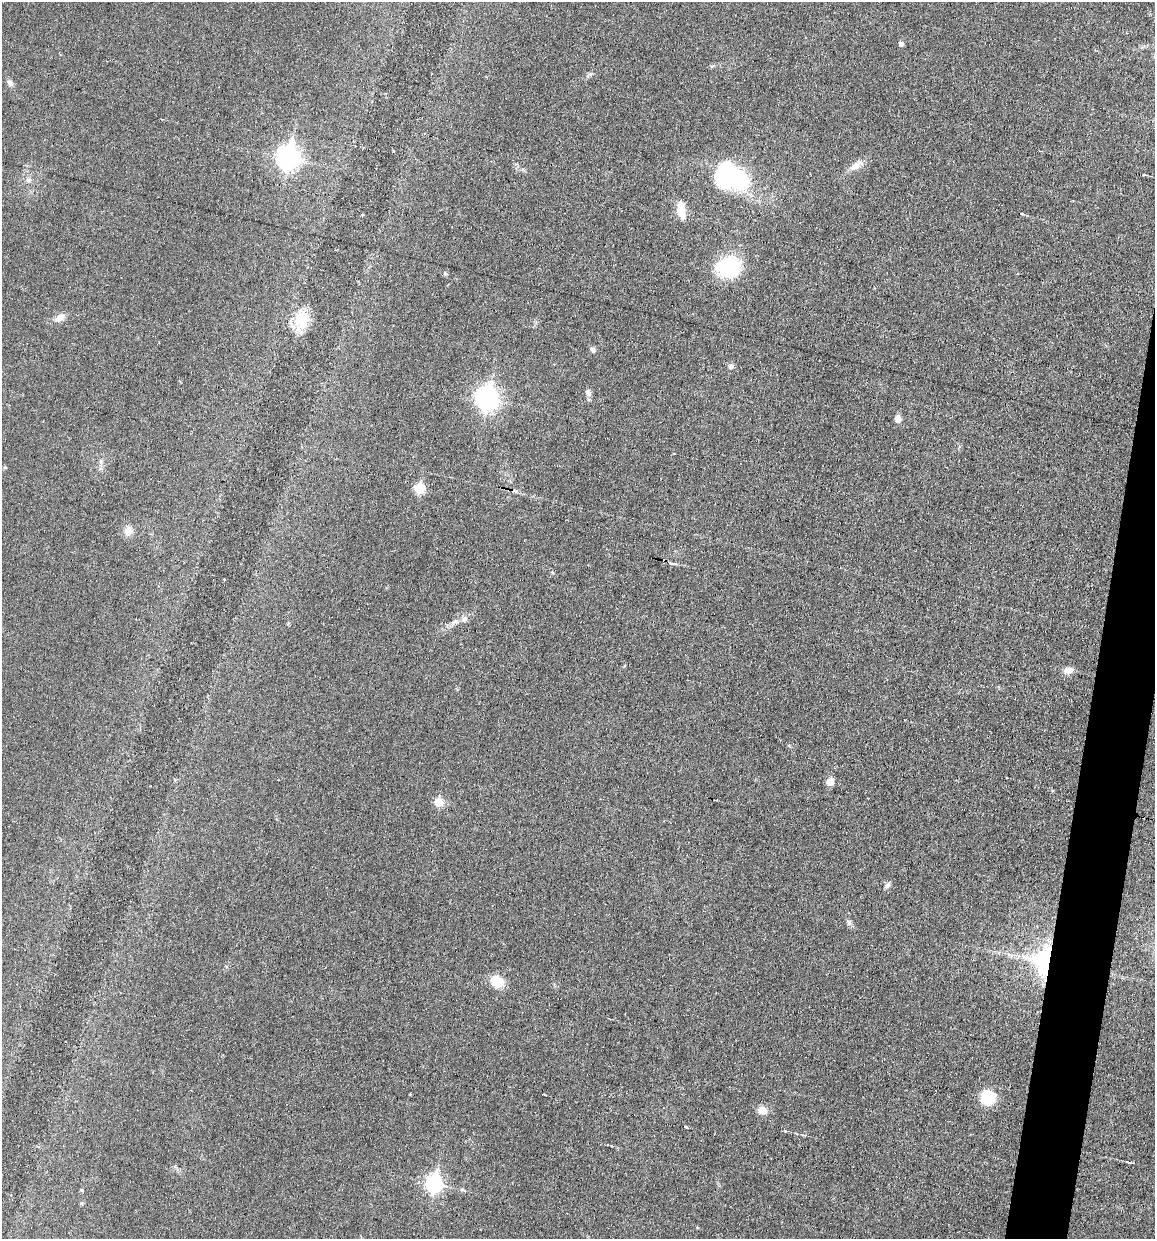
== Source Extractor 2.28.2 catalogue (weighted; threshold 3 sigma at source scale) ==
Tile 10 of 4 x 4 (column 2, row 3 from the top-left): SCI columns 1271-2423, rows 1239-2475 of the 4970 x 4950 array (HDU 1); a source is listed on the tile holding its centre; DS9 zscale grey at full resolution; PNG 1157 x 1241 px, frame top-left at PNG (2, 2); no overlay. Shown black and unused: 3% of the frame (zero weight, under 3 of 6 exposures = <1% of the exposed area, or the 3 px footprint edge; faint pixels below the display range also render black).
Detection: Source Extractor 2.28.2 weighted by HDU 2 'WHT'; one run over the whole footprint, this tile lists its part. Background 0.0336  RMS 0.004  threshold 0.0165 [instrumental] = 3 sigma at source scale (4.09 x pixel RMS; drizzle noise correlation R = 1.36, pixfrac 0.8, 0.05/0.05 arcsec/px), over >= 5 px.
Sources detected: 39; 1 inside a brighter object's white glare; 3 cosmic-ray / hot-pixel residue — not listed; the other 35 listed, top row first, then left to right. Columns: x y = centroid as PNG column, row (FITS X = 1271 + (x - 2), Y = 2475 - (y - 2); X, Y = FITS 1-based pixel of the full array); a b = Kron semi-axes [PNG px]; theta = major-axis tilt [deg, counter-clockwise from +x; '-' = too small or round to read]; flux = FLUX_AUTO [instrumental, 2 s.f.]
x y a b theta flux
901 43 5 5 - 1.2
10 83 9 7 -58 1.3
288 157 10 8 80 210
856 166 16 8 44 2.9
1144 175 6 2 -14 0.36
736 178 38 23 -2 37
29 180 7 4 -1 0.83
681 210 18 10 -84 6
362 215 3 3 - 0.41
728 266 26 21 8 25
445 274 6 4 0 0.51
60 318 14 8 30 2.6
301 321 25 17 87 9.4
592 349 7 6 - 1
731 366 7 7 - 1.1
588 392 10 7 -69 1.4
487 398 10 9 - 160
898 419 8 7 - 2.2
419 488 6 6 - 18
128 531 11 10 - 3.2
670 563 9 4 -18 1.2
464 619 9 7 41 1.6
1068 670 11 8 9 2.4
830 782 6 5 - 5.7
438 802 6 6 - 8.3
887 885 10 6 44 1.1
849 922 7 6 - 0.91
1043 961 35 22 82 31
497 981 15 11 -31 7.3
987 1097 14 13 - 13
762 1110 12 9 -21 3.1
686 1127 3 3 - 0.99
1130 1162 6 3 1 0.46
434 1183 9 7 81 91
81 1190 6 4 90 0.41
Overlapping masked pixels (flux is a lower limit): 1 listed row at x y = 1043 961
Unlisted compact peaks at least as high as the median listed source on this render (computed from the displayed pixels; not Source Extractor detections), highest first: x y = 785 1131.